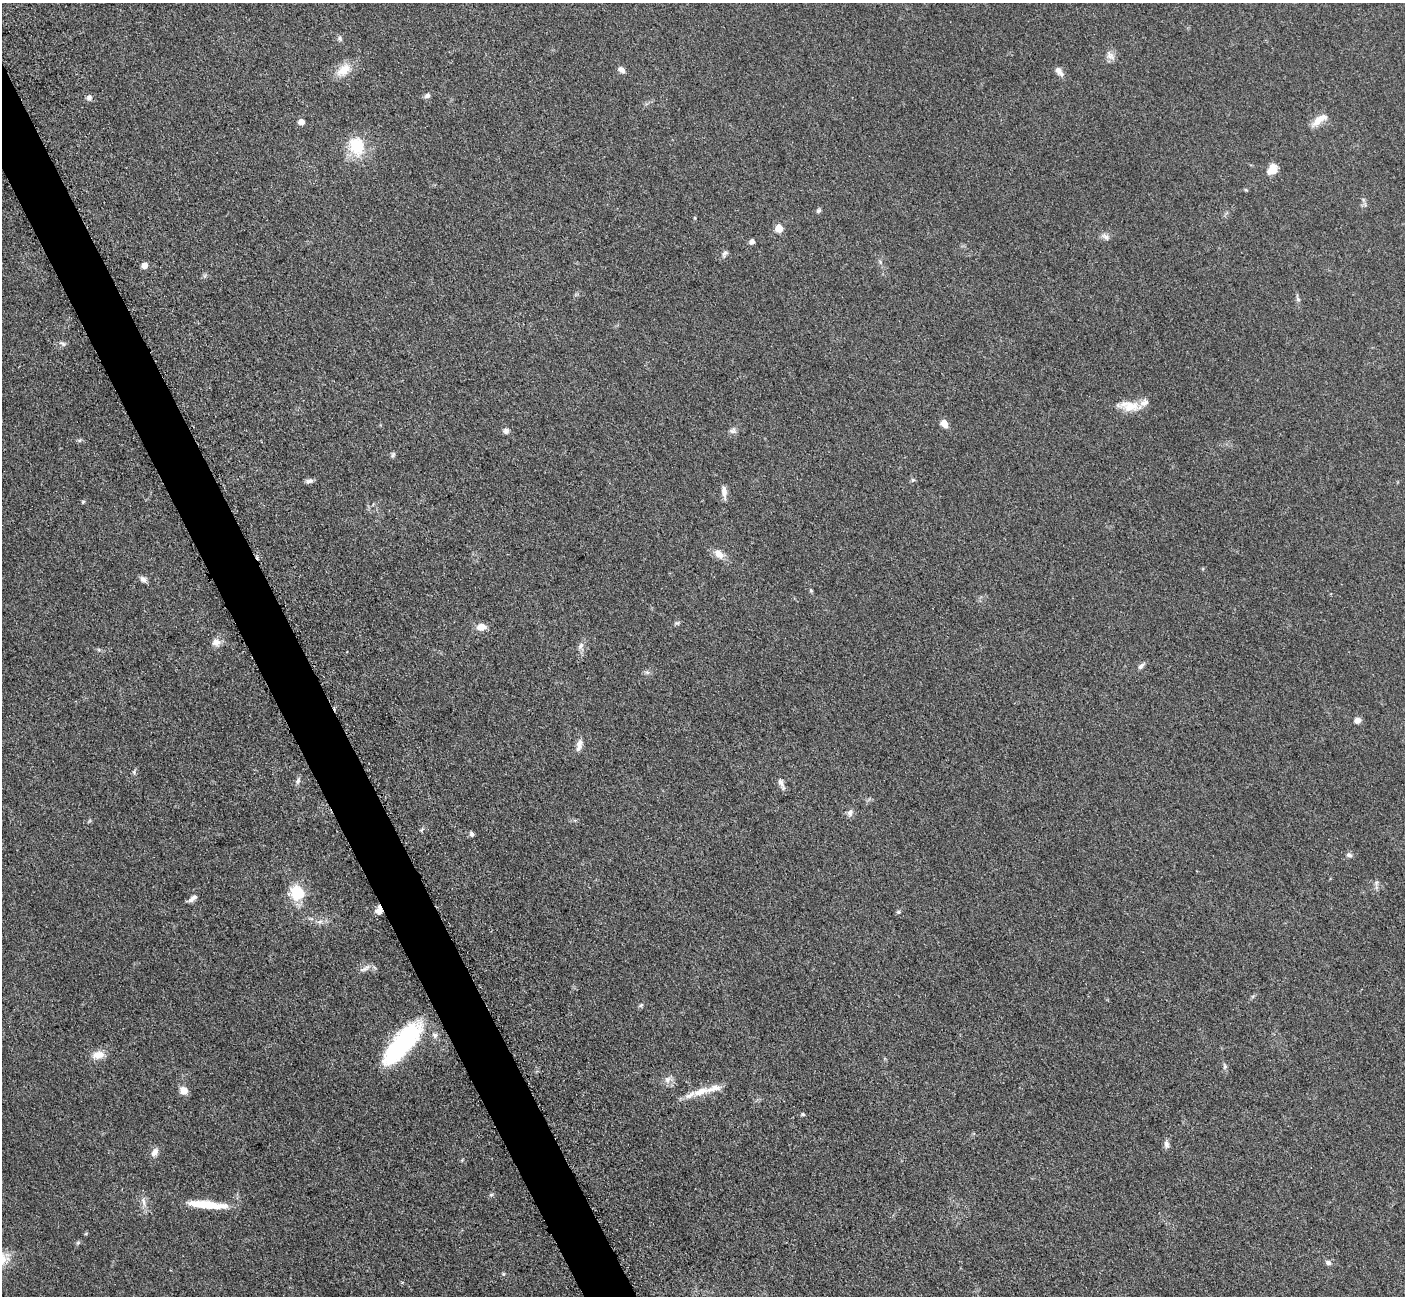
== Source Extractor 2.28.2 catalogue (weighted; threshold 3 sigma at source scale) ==
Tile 11 of 4 x 4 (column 3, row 3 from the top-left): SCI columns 2827-4229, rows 1591-2884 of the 5699 x 5661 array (HDU 1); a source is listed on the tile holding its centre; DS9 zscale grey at full resolution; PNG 1407 x 1298 px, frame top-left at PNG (2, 3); no overlay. Shown black and unused: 3% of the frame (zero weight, under 3 of 5 exposures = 4% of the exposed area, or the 3 px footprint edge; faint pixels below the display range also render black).
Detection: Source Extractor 2.28.2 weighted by HDU 2 'WHT'; one run over the whole footprint, this tile lists its part. Background 0.0527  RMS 0.0057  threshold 0.0254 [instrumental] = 3 sigma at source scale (4.5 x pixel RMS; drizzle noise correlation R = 1.50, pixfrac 1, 0.05/0.05 arcsec/px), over >= 5 px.
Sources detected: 72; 3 inside a brighter listed object's ellipse — not listed separately; the other 69 listed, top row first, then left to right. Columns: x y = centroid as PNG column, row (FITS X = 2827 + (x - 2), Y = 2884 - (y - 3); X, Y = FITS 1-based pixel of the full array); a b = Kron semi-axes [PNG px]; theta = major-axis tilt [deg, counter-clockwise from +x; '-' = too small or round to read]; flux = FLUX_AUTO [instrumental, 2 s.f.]
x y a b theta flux
340 38 8 5 -64 1.2
1110 56 14 9 -52 3.3
343 70 22 13 37 8.5
622 70 10 6 -42 2.1
1059 71 13 6 -54 3.1
427 96 8 6 16 1.6
89 98 8 7 - 1.9
1319 120 23 9 35 6.5
301 122 5 4 - 5.3
357 146 25 20 -69 19
1272 169 13 9 54 6.2
1246 190 5 4 - 0.59
818 211 6 5 - 1.1
695 218 5 3 - 0.56
779 228 5 5 - 14
1105 236 12 7 -44 2.2
752 242 5 4 - 2.8
725 253 10 6 59 1.7
145 265 6 6 - 3.3
1298 299 7 5 -67 1.2
63 344 10 5 -22 1.4
1130 406 30 11 -6 10
944 424 9 7 -60 4.4
506 431 8 7 - 1.7
733 431 9 8 - 1.9
393 455 8 5 63 1.1
913 480 5 5 - 0.92
309 481 10 6 10 1.9
724 492 15 7 -85 3.2
83 502 5 4 - 0.66
719 554 16 9 -40 5
143 579 10 7 -44 2.1
811 590 5 4 - 0.64
481 627 11 8 6 4.8
216 642 11 10 - 3.7
581 646 11 6 64 2.3
1141 666 10 6 48 1.7
647 672 6 6 - 1.3
1357 720 7 6 - 2.9
579 745 17 7 76 3.6
134 772 6 4 -89 0.92
298 781 9 6 61 1.7
781 783 16 6 -65 2.5
850 813 9 7 75 2.1
422 830 6 4 44 0.86
472 834 6 6 - 1.2
1349 855 9 5 -8 1.5
1376 883 6 5 - 1.1
298 893 16 14 -29 20
191 900 8 6 62 1.7
379 910 11 7 79 3.9
898 912 6 5 - 0.98
365 968 18 6 27 2.9
641 1005 8 4 36 0.94
435 1035 8 7 - 1.8
402 1044 49 17 49 74
98 1055 16 10 12 5.9
1225 1067 7 5 90 1.3
667 1079 10 8 48 3.1
183 1091 8 7 - 5.5
701 1091 26 10 21 10
803 1114 5 4 - 0.73
1166 1144 10 7 -89 2
155 1152 12 8 58 3.2
491 1195 6 4 19 0.8
143 1202 15 5 -78 2.8
207 1205 42 7 -6 18
78 1243 6 5 - 0.87
1328 1263 7 6 - 2
Overlapping masked pixels (flux is a lower limit): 1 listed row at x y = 379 910